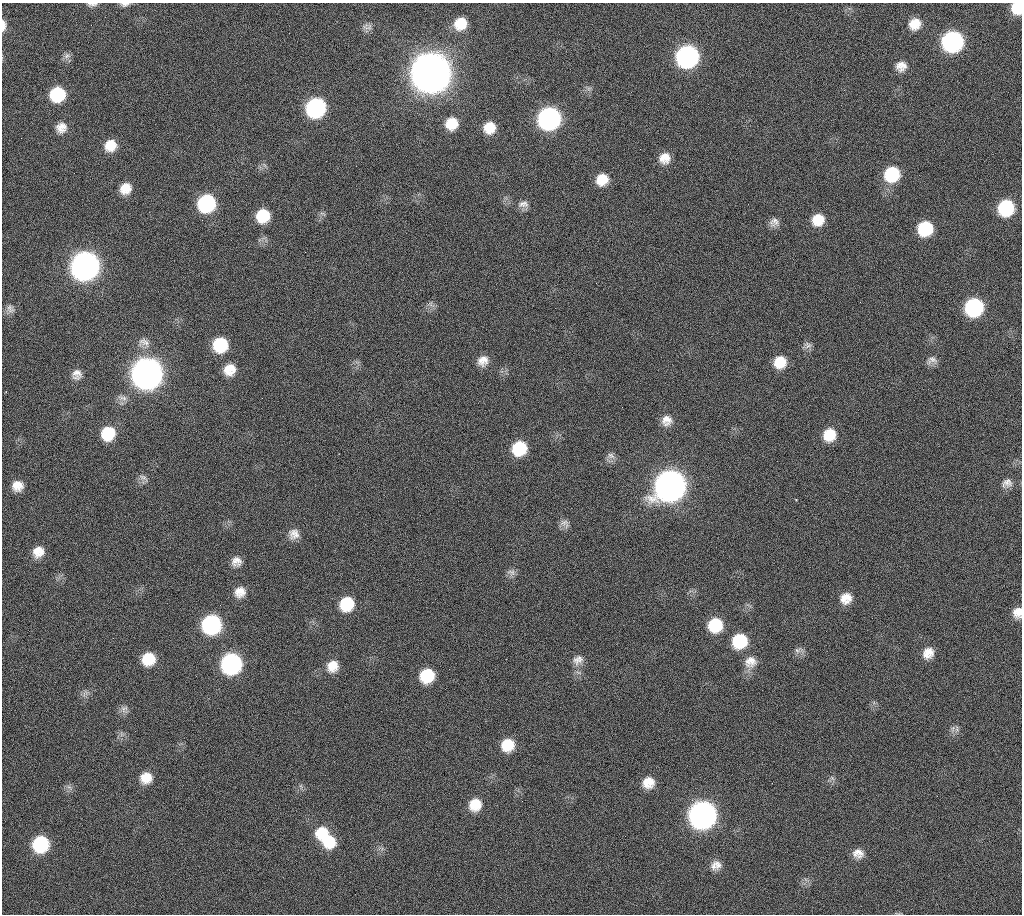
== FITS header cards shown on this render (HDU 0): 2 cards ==
NAXIS1  =                 1020 / length of data axis 1
NAXIS2  =                 912  / length of data axis 2

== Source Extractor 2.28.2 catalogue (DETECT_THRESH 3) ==
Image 1020 x 912 px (HDU 0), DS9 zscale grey, 1 PNG px = 1 image px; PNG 1024 x 916 px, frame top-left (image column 1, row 912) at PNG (2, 3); no overlay
Background 267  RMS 17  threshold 51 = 3 sigma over >= 5 px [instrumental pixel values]
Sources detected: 92; all 92 listed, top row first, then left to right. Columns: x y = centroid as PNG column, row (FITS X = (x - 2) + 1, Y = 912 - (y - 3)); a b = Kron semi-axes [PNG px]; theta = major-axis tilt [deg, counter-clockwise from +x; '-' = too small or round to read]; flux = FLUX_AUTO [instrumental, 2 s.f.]
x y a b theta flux
92 4 14 5 2 4.3e+03
125 4 11 6 1 4.3e+03
1017 8 11 10 - 2.7e+04
460 24 15 13 39 2.5e+04
915 24 13 12 - 1.6e+04
3 25 13 5 -90 7.9e+03
91 25 2 2 - 1.5e+03
367 27 15 9 -2 6.2e+03
952 42 14 13 - 2.5e+05
67 56 10 8 25 4.6e+03
687 56 14 13 - 3.6e+05
901 66 13 12 - 1.1e+04
431 73 16 15 - 4.7e+06
589 88 7 4 19 2.7e+03
57 94 13 12 - 6.0e+04
316 108 14 13 - 2.0e+05
549 118 14 13 - 3.6e+05
452 123 13 12 - 2.3e+04
61 128 13 13 - 1.1e+04
489 128 12 12 - 1.9e+04
110 145 13 12 - 1.9e+04
665 158 13 13 - 1.4e+04
892 174 14 13 - 5.9e+04
602 179 13 12 - 2.0e+04
125 188 13 12 - 1.6e+04
206 203 13 13 - 1.3e+05
523 204 15 9 3 8.0e+03
1006 208 13 13 - 7.7e+04
322 213 9 3 -19 2.1e+03
263 216 13 12 - 3.8e+04
818 220 13 13 - 2.1e+04
774 222 12 10 30 7.2e+03
925 229 13 12 - 5.4e+04
85 266 15 14 - 1.1e+06
431 304 7 4 -71 2.6e+03
974 307 13 13 - 1.4e+05
10 309 12 10 -55 6.2e+03
144 342 17 11 -17 8.9e+03
220 345 13 13 - 5.2e+04
808 345 11 8 -14 4.8e+03
932 360 15 10 18 6.8e+03
483 361 13 12 - 1.1e+04
780 362 13 12 - 2.3e+04
230 369 14 12 42 1.9e+04
147 373 15 14 - 1.6e+06
77 374 12 12 - 9.0e+03
123 398 14 7 -11 6.3e+03
667 420 14 13 - 1.2e+04
108 433 14 13 - 4.0e+04
829 435 14 13 - 2.6e+04
519 448 13 12 - 4.9e+04
611 456 11 8 -24 5.3e+03
143 478 15 6 -34 4.7e+03
1007 483 14 11 19 7.6e+03
17 486 10 10 - 1.3e+04
670 486 16 14 40 1.5e+06
796 500 3 3 - 7.6e+02
564 522 14 7 16 5.7e+03
294 534 14 14 - 1.1e+04
38 552 13 12 - 1.6e+04
236 561 12 12 - 9.9e+03
511 572 12 8 -19 5.2e+03
240 592 14 13 - 1.4e+04
846 598 13 12 - 1.5e+04
347 604 14 13 - 4.4e+04
1018 612 13 10 86 1.2e+04
211 624 14 13 - 1.8e+05
715 625 14 13 - 4.4e+04
739 641 14 13 - 5.3e+04
797 650 9 8 - 5.1e+03
928 653 14 12 48 1.4e+04
148 659 13 12 - 3.1e+04
578 660 16 12 34 1.0e+04
750 662 16 15 - 1.4e+04
231 664 14 13 - 2.6e+05
333 666 14 13 - 1.7e+04
427 676 13 12 - 4.5e+04
124 709 12 9 39 5.7e+03
953 729 10 6 71 4.2e+03
121 734 7 4 -72 2.7e+03
508 745 14 13 - 2.9e+04
146 778 14 13 - 1.8e+04
832 778 7 5 -46 2.6e+03
648 782 12 12 - 1.7e+04
69 787 8 4 -36 2.9e+03
475 805 15 14 - 2.3e+04
702 815 15 14 - 9.0e+05
322 833 15 14 - 2.9e+04
329 841 16 15 - 3.2e+04
40 844 13 13 - 8.8e+04
858 853 13 11 -17 1.1e+04
716 865 13 11 25 1.0e+04
At the frame edge (FLAGS 8, measured only in part): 5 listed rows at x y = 92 4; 125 4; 1017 8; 3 25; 1018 612